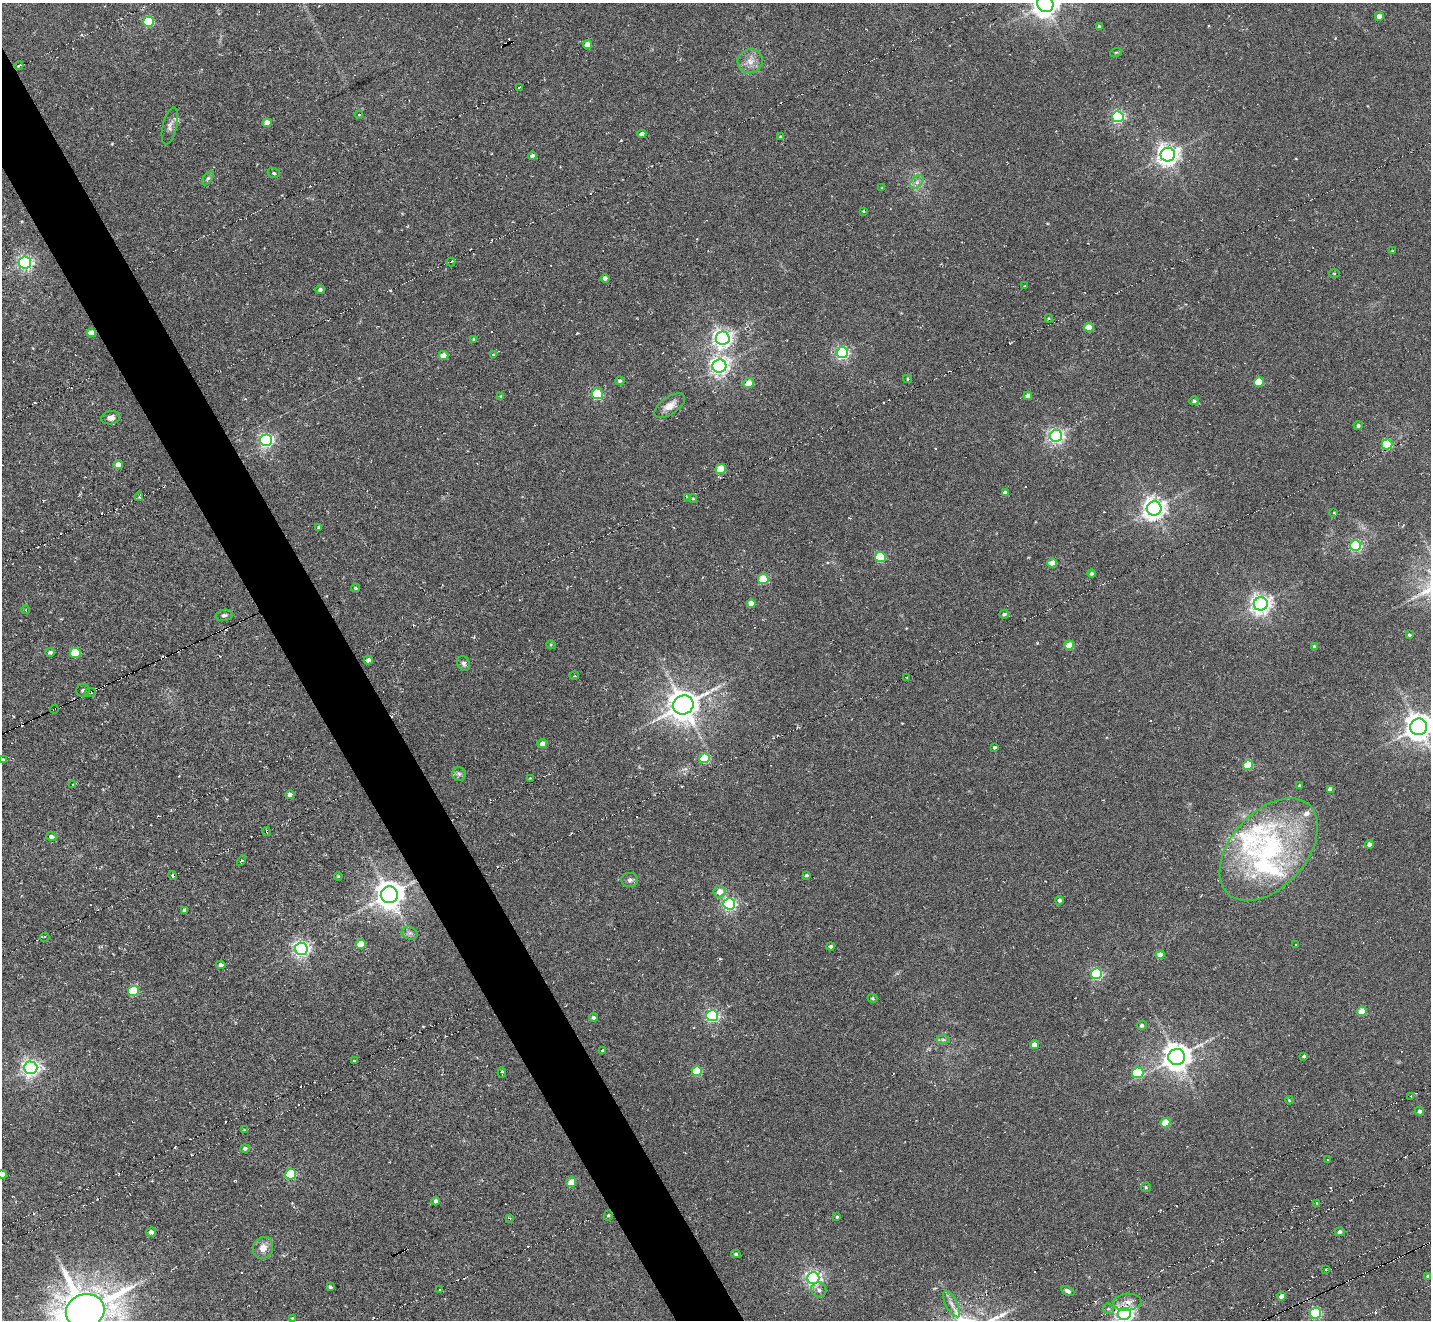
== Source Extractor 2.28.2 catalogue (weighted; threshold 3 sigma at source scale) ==
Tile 11 of 4 x 4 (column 3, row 3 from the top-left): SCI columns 2889-4317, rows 1614-2931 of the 5747 x 5738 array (HDU 1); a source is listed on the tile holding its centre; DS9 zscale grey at full resolution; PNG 1433 x 1322 px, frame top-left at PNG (2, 3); each listed source drawn as its Kron ellipse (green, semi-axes under 4 px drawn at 4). Shown black and unused: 4% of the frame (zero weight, under 6 of 11 exposures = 2% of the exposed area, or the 3 px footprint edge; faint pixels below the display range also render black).
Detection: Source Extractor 2.28.2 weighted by HDU 2 'WHT'; one run over the whole footprint, this tile lists its part. Background -0.42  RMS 0.008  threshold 0.0326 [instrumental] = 3 sigma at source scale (4.09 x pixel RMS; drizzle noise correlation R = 1.36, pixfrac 0.8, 0.05/0.05 arcsec/px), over >= 5 px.
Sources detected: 215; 38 cosmic-ray / hot-pixel residue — neither listed nor drawn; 5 inside a brighter listed object's ellipse — not listed separately; the other 172 listed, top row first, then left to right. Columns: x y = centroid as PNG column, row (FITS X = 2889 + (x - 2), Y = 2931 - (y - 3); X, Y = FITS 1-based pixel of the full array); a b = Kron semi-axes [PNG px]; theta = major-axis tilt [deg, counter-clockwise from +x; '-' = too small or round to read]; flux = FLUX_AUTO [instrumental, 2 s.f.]
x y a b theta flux
1045 4 9 8 - 800
1379 16 4 4 - 6.4
148 22 5 5 - 52
1099 27 4 3 - 2
587 45 4 4 - 8.3
1116 52 6 3 19 0.83
750 61 12 11 - 6.8
19 66 4 3 - 2.8
520 87 3 2 - 1
359 115 4 4 - 0.77
1118 117 6 5 - 130
267 123 4 4 - 7.9
170 126 19 7 77 4.1
642 134 4 4 - 4
780 137 4 4 - 0.77
1168 155 7 7 - 500
532 156 4 3 - 2.3
274 173 6 4 -18 1.4
208 178 8 4 54 1.4
917 182 8 5 46 2.5
882 188 4 4 - 0.68
863 211 3 3 - 0.74
1392 251 3 2 - 0.5
25 262 6 6 - 200
451 262 4 3 - 1.5
1334 273 5 3 - 0.65
605 278 4 4 - 2.3
1025 286 3 3 - 0.58
320 289 4 4 - 1.9
1049 318 4 4 - 0.74
1089 327 5 4 - 14
91 333 5 4 - 7.1
723 338 7 6 - 370
474 339 4 3 - 1.2
842 352 6 5 - 140
493 354 4 3 - 1.4
443 355 5 4 - 9.7
719 366 7 6 - 340
907 379 4 4 - 0.85
620 381 4 4 - 1.5
1259 382 5 4 - 26
749 383 5 5 - 8.9
597 394 5 5 - 61
501 396 4 4 - 0.66
1028 396 4 4 - 4.4
1194 401 5 4 - 1.5
670 406 17 8 35 7
111 418 9 6 8 3.6
1358 426 4 4 - 1.8
1056 436 6 6 - 220
266 440 6 6 - 180
1387 444 5 5 - 52
118 464 5 4 - 4.4
721 469 5 5 - 24
1005 492 4 4 - 4.2
139 496 4 3 - 1.3
688 497 4 3 - 1
693 499 4 3 - 0.58
1154 508 7 7 - 560
1334 513 4 3 - 0.6
319 527 4 3 - 1.3
1355 545 5 5 - 98
880 557 5 5 - 42
1052 563 5 4 - 11
1091 574 4 4 - 1.6
763 579 5 5 - 34
355 588 4 3 - 1.1
751 603 4 4 - 10
1261 604 7 6 - 430
26 610 4 3 - 0.53
1004 614 5 4 - 1.9
224 615 9 5 12 1.8
1409 635 3 3 - 1.1
551 645 4 4 - 0.78
1069 645 5 4 - 15
1315 647 4 4 - 1.8
50 652 5 4 - 1.7
75 653 5 5 - 27
368 660 4 4 - 3.3
464 664 7 6 - 1.9
574 676 5 3 - 0.61
907 677 2 2 - 0.88
83 690 7 6 - 2.4
90 692 6 2 24 19
683 705 10 9 - 1200
54 709 4 3 - 6.7
1419 727 8 8 - 880
542 744 5 4 - 5.9
994 747 3 3 - 1.2
705 758 5 5 - 37
3 759 4 3 - 0.98
1248 765 5 5 - 25
459 774 7 6 - 2
530 778 3 3 - 0.51
73 784 3 3 - 0.79
1299 786 3 3 - 0.88
1330 789 4 4 - 3.8
290 795 4 4 - 4.3
267 831 4 2 - 1.1
51 837 5 4 - 2.7
1369 844 4 4 - 3.8
1269 850 60 37 48 120
241 860 5 3 - 1.2
173 875 4 3 - 3.4
807 875 4 3 - 1.2
338 876 4 3 - 0.71
630 880 8 7 - 2.2
719 892 6 5 - 6.8
389 895 8 8 - 960
1060 900 4 4 - 2.1
729 904 6 5 - 160
185 910 4 4 - 2.7
410 933 8 6 -19 2.3
45 937 5 4 - 1.3
361 944 5 4 - 13
1296 945 2 2 - 0.63
830 946 4 3 - 1.9
301 949 6 6 - 250
1160 955 4 4 - 10
221 965 4 4 - 2.9
1096 974 5 5 - 94
133 991 5 5 - 37
872 998 5 4 - 0.92
1362 1011 5 4 - 17
712 1016 6 5 - 130
594 1018 4 4 - 2.4
1142 1025 5 4 - 2
943 1040 7 4 -2 1.4
1034 1044 4 4 - 6
603 1051 4 4 - 0.95
1304 1056 4 3 - 1.3
1177 1057 8 8 - 880
355 1061 3 2 - 1.3
31 1068 7 6 - 300
697 1071 5 5 - 36
502 1072 5 2 - 1.2
1138 1073 5 5 - 43
1411 1096 3 2 - 0.66
1289 1100 4 3 - 0.62
1420 1111 4 4 - 2.3
1165 1123 5 5 - 19
244 1129 4 3 - 0.72
245 1149 4 4 - 1.9
1327 1160 2 2 - 0.49
2 1174 4 4 - 5.6
291 1174 5 5 - 48
571 1182 5 4 - 8.9
1146 1187 5 4 - 0.94
436 1201 4 4 - 1.6
1317 1203 4 3 - 0.82
608 1215 5 4 - 1.1
837 1217 3 3 - 0.96
510 1218 3 2 - 0.7
151 1232 5 4 - 3.6
1340 1232 5 4 - 2.2
263 1248 11 9 62 6.2
736 1254 5 4 - 1.2
1325 1269 4 3 - 0.58
1428 1276 4 3 - 1.1
813 1278 6 6 - 230
330 1287 4 3 - 1.2
439 1289 2 2 - 0.94
819 1290 8 7 - 2.8
1068 1291 7 4 -29 2
1282 1296 4 4 - 4.5
1127 1302 14 8 4 5.5
952 1304 15 5 -63 4.3
1108 1309 6 5 - 0.96
85 1311 19 17 15 2600
1315 1313 6 5 - 86
1124 1314 6 6 - 330
292 1318 3 3 - 0.66
Overlapping masked pixels (flux is a lower limit): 3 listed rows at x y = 19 66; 90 692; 54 709
Isophote crosses this tile's border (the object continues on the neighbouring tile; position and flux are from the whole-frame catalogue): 6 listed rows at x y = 1045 4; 1419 727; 3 759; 2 1174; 85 1311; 1124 1314